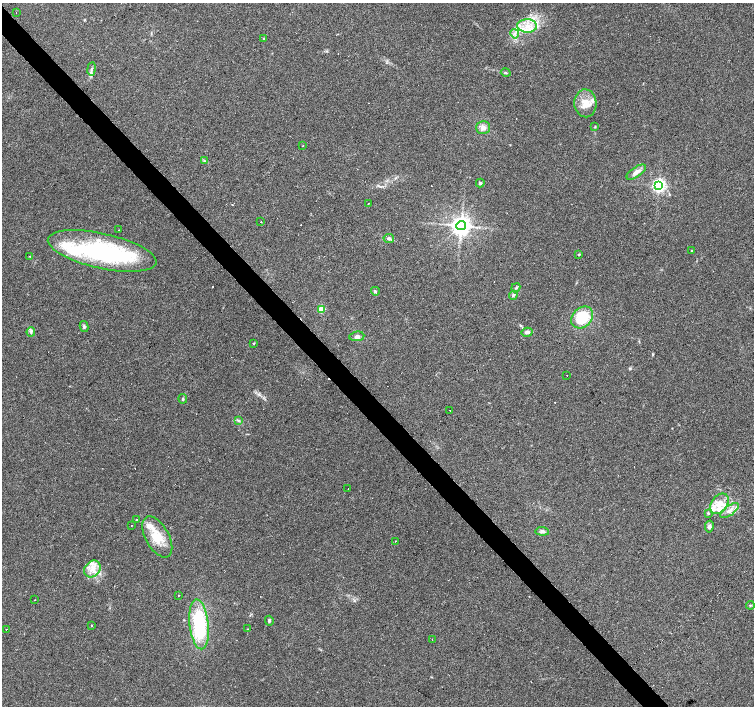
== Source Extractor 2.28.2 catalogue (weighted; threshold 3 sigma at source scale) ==
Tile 11 of 4 x 4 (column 3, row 3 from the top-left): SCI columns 3008-4510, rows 1617-3023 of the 6014 x 5982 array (HDU 1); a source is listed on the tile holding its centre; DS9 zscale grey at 2 x 2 block average (1 PNG px = mean of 2 x 2 image px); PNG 756 x 708 px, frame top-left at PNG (2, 3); each listed source drawn as its Kron ellipse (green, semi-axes under 4 px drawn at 4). Shown black and unused: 4% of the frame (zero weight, under 3 of 4 exposures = <1% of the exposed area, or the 3 px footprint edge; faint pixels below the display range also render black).
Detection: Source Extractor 2.28.2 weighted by HDU 2 'WHT'; one run over the whole footprint, this tile lists its part. Background 0.0896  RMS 0.0057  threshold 0.0256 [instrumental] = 3 sigma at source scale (4.5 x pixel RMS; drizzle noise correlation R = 1.50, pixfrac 1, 0.0396/0.0396 arcsec/px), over >= 5 px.
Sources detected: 81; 3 inside a brighter object's white glare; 12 cosmic-ray / hot-pixel residue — neither listed nor drawn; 9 inside a brighter listed object's ellipse — not listed separately; the other 57 listed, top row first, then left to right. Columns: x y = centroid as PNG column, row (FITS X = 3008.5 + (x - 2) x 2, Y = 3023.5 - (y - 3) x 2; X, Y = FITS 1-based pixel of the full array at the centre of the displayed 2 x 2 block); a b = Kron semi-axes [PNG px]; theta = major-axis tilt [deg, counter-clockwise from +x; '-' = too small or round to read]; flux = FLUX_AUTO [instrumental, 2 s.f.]
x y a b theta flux
16 13 2 2 - 0.96
527 26 10 6 -1 15
515 34 5 4 - 3.7
264 39 2 2 - 1.2
92 69 7 3 82 3
506 73 5 3 - 1.5
585 103 14 11 -87 17
595 127 3 2 - 0.85
483 128 7 6 - 7.2
303 146 2 2 - 2.2
204 161 3 2 - 1
636 172 11 5 35 8.1
480 183 4 3 - 2.2
659 185 4 4 - 340
368 204 2 2 - 0.67
261 222 2 2 - 1.2
461 226 4 4 - 1100
119 230 2 2 - 1.8
389 238 5 4 - 3.4
102 251 55 17 -12 210
692 251 3 2 - 0.97
579 254 3 2 - 1.6
30 256 3 2 - 0.77
516 288 5 3 - 1.8
375 291 4 3 - 2
513 295 4 3 - 1.6
321 309 3 3 - 48
582 317 12 9 44 45
84 327 5 3 - 2.2
31 332 5 2 - 1.8
527 332 5 4 - 5
357 336 7 4 8 4.1
254 344 3 2 - 0.75
567 376 2 2 - 0.97
183 399 4 3 - 1.5
450 410 2 2 - 1.5
238 420 4 3 - 1.7
348 489 2 2 - 1.2
719 504 11 7 54 16
729 510 11 4 36 7.9
708 513 4 3 - 1.4
136 519 2 2 - 14
131 525 2 2 - 0.56
709 526 6 4 80 4.2
542 531 7 4 -5 3.8
157 537 22 11 -60 36
395 541 2 2 - 5.4
92 569 9 7 47 12
178 596 2 2 - 1.6
35 600 2 2 - 1.4
750 605 4 3 - 1.4
269 621 5 4 - 2
199 624 25 9 -84 110
92 625 2 2 - 3.2
6 629 2 2 - 2.5
247 629 2 2 - 0.96
432 639 2 2 - 0.82
Diffuse or blended objects may show on this block-average render without a row.